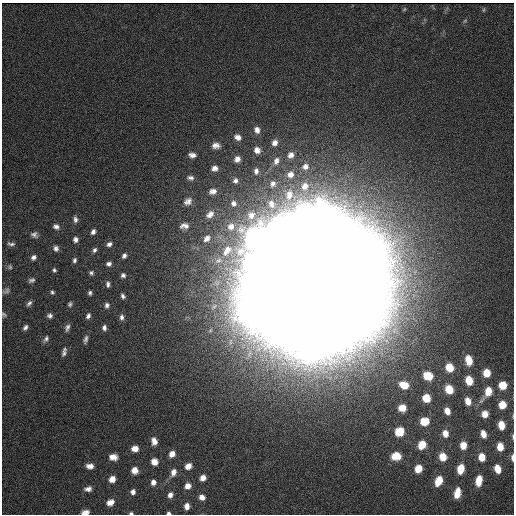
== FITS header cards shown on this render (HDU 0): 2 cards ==
NAXIS1  = 512
NAXIS2  = 512

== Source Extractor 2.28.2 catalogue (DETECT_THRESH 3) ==
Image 512 x 512 px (HDU 0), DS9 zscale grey, 1 PNG px = 1 image px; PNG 516 x 516 px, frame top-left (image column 1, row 512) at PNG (2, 3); no overlay
Background 34100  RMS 5.1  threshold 15.3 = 3 sigma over >= 5 px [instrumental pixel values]
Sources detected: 160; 1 with non-positive FLUX_AUTO (blend fragments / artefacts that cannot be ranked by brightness) is not listed; the other 159 listed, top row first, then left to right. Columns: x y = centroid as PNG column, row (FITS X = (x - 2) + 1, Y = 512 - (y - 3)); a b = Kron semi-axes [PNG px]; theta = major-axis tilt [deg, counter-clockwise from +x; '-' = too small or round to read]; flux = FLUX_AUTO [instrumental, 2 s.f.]
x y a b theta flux
404 9 5 4 - 430
465 21 6 5 - 570
257 130 8 7 - 2000
238 137 8 6 -24 2100
275 143 7 6 - 2200
216 145 10 7 -5 2000
257 150 7 6 - 2300
192 155 8 6 -10 1700
291 155 7 6 - 2100
237 159 7 7 - 2000
276 161 9 7 70 2000
305 166 8 7 - 2300
215 168 7 6 - 1900
256 171 8 6 -89 1600
290 174 10 9 - 3000
190 178 9 6 -10 1200
235 181 6 6 - 1400
273 184 10 9 - 2400
213 191 9 6 13 1900
188 201 9 7 34 1900
233 203 8 7 - 1800
210 214 12 8 39 2600
323 215 16 12 -78 470000
75 219 8 6 -79 1300
304 223 17 11 -67 470000
184 226 10 7 3 1900
231 226 11 10 - 3900
56 227 8 7 - 1500
341 228 13 9 63 480000
283 231 16 13 -59 450000
93 232 6 5 - 1400
34 235 10 8 -19 1500
324 235 10 9 - 490000
207 238 10 7 46 2300
75 239 7 6 - 1400
259 240 14 12 -33 390000
357 240 11 8 34 460000
11 244 10 5 -7 1100
109 244 7 5 26 1300
304 244 11 11 - 460000
56 248 7 6 - 1300
341 248 33 9 51 500000
95 250 6 5 - 1000
228 251 19 18 - 10000
372 252 15 11 24 460000
281 253 11 9 13 440000
124 256 6 5 - 1300
323 256 9 8 - 310000
33 257 7 6 - 1300
74 260 6 4 77 960
218 260 13 10 24 3900
357 260 9 9 - 420000
257 263 15 11 0 290000
109 264 6 5 - 1200
302 266 11 9 -31 280000
10 267 7 7 - 770
339 269 10 9 - 290000
54 270 5 4 - 690
371 271 17 10 -8 410000
91 273 5 5 - 800
123 275 6 5 - 1100
279 276 13 11 31 410000
32 280 8 6 18 1000
356 280 10 9 - 390000
216 283 15 11 33 4500
108 284 6 4 -86 1000
254 287 16 13 8 430000
300 289 12 10 48 280000
338 289 11 9 -56 310000
6 291 10 7 26 1000
52 292 5 4 - 670
371 292 15 10 -13 420000
90 293 4 4 - 790
123 296 6 4 -68 1100
277 300 12 10 32 410000
318 300 15 11 76 320000
355 302 10 9 - 430000
29 303 8 5 50 1100
70 304 6 5 - 720
107 305 7 6 - 1200
214 306 14 9 55 3600
251 311 16 14 35 420000
297 312 11 10 - 390000
336 312 10 9 - 400000
369 313 16 12 -37 440000
4 315 8 6 -48 770
50 316 6 6 - 1100
88 316 7 5 66 1100
122 317 8 5 89 1300
273 324 16 10 52 410000
315 324 12 9 62 430000
352 324 17 10 -65 430000
25 327 7 5 47 1100
67 327 9 5 72 1300
104 328 7 5 -86 1300
210 330 10 6 66 1600
293 336 18 11 53 420000
333 336 19 11 -80 450000
46 339 9 5 54 1200
85 339 10 5 73 1200
230 342 14 9 82 3900
312 348 16 11 72 420000
64 352 10 5 76 1300
469 360 10 7 -78 5900
449 367 9 8 - 6100
487 373 7 6 - 5800
428 376 12 11 - 6500
469 380 8 6 -72 6400
404 385 13 9 -19 6100
503 385 7 7 - 6000
449 389 9 8 - 6100
488 391 10 7 73 5200
426 398 8 8 - 6000
468 401 8 6 -69 4200
502 405 7 7 - 5100
402 408 9 9 - 4000
447 411 7 5 -67 3800
485 414 7 6 - 3500
424 421 10 9 - 5800
501 425 8 5 -79 4800
399 432 11 10 - 5800
445 433 8 6 -78 3500
483 434 7 5 -74 3400
513 437 7 3 -86 470
154 441 7 5 -75 2700
422 445 9 8 - 5500
463 445 8 7 - 3600
500 447 7 6 - 5000
135 449 6 6 - 2800
172 454 6 5 - 2700
396 456 11 9 5 5100
113 457 8 6 -3 2800
443 457 8 7 - 5100
482 457 7 6 - 4900
512 457 7 3 -88 1300
154 462 7 6 - 3200
90 466 9 6 -6 2400
188 466 7 6 - 3000
418 469 8 7 - 5100
461 469 9 6 77 5400
497 469 7 5 -71 5000
135 470 7 7 - 2900
173 472 9 6 67 2600
203 478 6 5 - 2900
112 479 8 7 - 3000
439 481 10 7 64 5400
479 481 9 6 79 5200
153 482 6 5 - 2100
188 486 7 6 - 2700
88 489 10 7 9 1800
133 492 6 5 - 1800
457 493 10 6 77 5000
170 495 7 6 - 1900
202 497 6 6 - 2500
110 502 10 8 30 2900
187 506 7 5 87 2400
85 512 10 6 8 2100
131 513 5 3 - 810
169 513 5 3 - 820
At the frame edge (FLAGS 8, measured only in part): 7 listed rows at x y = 4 315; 501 425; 513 437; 512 457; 85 512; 131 513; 169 513
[1 non-positive-flux detection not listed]